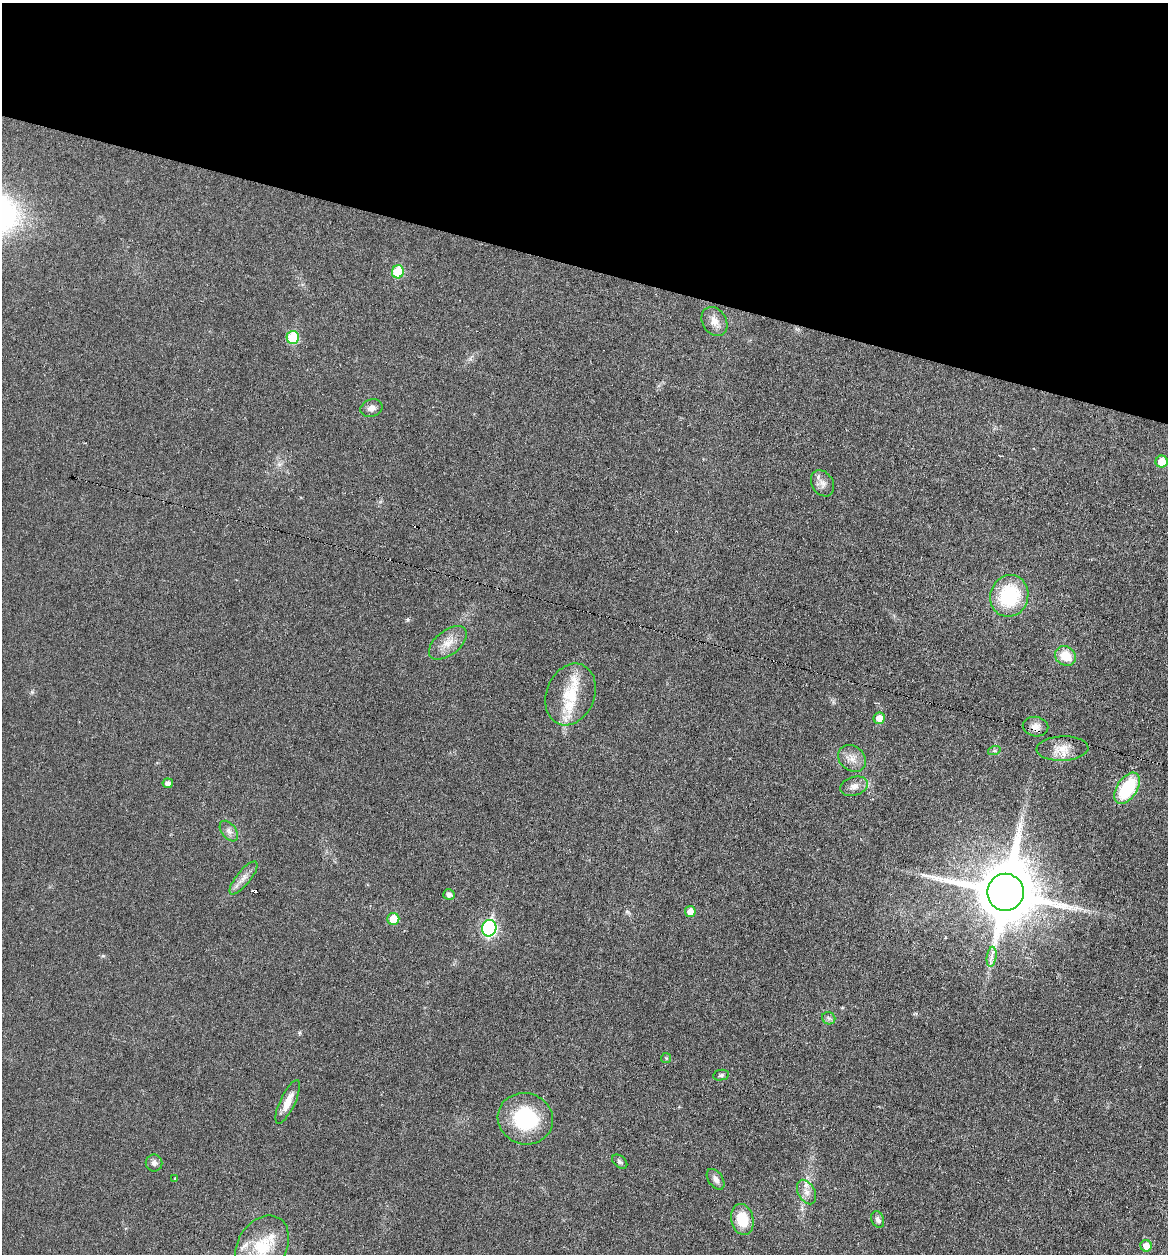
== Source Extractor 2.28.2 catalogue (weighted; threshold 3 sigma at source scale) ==
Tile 2 of 4 x 4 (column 2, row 1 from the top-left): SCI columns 1285-2450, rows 3756-5007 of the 5027 x 5007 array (HDU 1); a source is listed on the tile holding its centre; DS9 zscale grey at full resolution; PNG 1170 x 1256 px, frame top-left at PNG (2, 3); each listed source drawn as its Kron ellipse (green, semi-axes under 4 px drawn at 4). Shown black and unused: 21% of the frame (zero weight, under 3 of 6 exposures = <1% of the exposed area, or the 3 px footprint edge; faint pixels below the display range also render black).
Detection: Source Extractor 2.28.2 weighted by HDU 2 'WHT'; one run over the whole footprint, this tile lists its part. Background 0.0454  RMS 0.0044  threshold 0.0179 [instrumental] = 3 sigma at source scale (4.09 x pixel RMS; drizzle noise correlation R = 1.36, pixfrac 0.8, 0.05/0.05 arcsec/px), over >= 5 px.
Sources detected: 44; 1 cosmic-ray / hot-pixel residue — neither listed nor drawn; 3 inside a brighter listed object's ellipse — not listed separately; the other 40 listed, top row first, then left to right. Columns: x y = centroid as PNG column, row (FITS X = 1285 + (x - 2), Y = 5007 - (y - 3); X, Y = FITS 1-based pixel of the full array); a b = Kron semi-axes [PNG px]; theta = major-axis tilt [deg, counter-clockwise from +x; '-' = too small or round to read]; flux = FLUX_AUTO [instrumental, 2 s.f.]
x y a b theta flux
398 272 6 6 - 14
714 321 15 12 -59 4
293 337 6 6 - 19
371 408 11 8 19 2.2
1162 461 6 6 - 6.6
822 483 14 10 -59 2.9
1009 596 21 19 73 27
448 643 22 12 38 5.9
1065 656 11 9 -32 8.1
571 694 32 24 68 18
879 718 6 5 - 4.1
1036 727 13 9 -10 2.9
1062 749 26 12 2 6.1
994 751 6 4 18 0.69
852 758 15 12 -40 4
168 783 5 5 - 1.8
854 786 14 9 17 2.9
1127 788 17 10 56 25
229 831 12 7 -53 1.9
243 878 20 7 51 3.1
1005 892 18 18 - 3300
449 894 5 5 - 1.7
690 911 5 5 - 3.8
393 919 6 6 - 7.6
489 928 8 7 - 76
992 957 10 5 82 1.6
829 1018 7 6 - 1
666 1058 5 5 - 0.55
721 1075 8 5 10 0.85
288 1102 24 7 65 5.4
525 1119 28 25 -18 29
620 1162 8 5 -40 1
154 1163 8 8 - 1.5
175 1178 4 3 - 0.34
716 1179 11 7 -55 2.1
806 1192 13 8 -61 3
742 1219 16 11 -78 11
878 1220 9 6 -68 1.5
262 1246 33 24 59 18
1146 1246 6 5 - 4.8
Overlapping masked pixels (flux is a lower limit): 1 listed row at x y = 1036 727
Isophote crosses this tile's border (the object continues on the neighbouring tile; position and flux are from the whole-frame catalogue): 1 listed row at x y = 262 1246
Unlisted compact peaks at least as high as the median listed source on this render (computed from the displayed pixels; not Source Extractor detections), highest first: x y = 408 620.